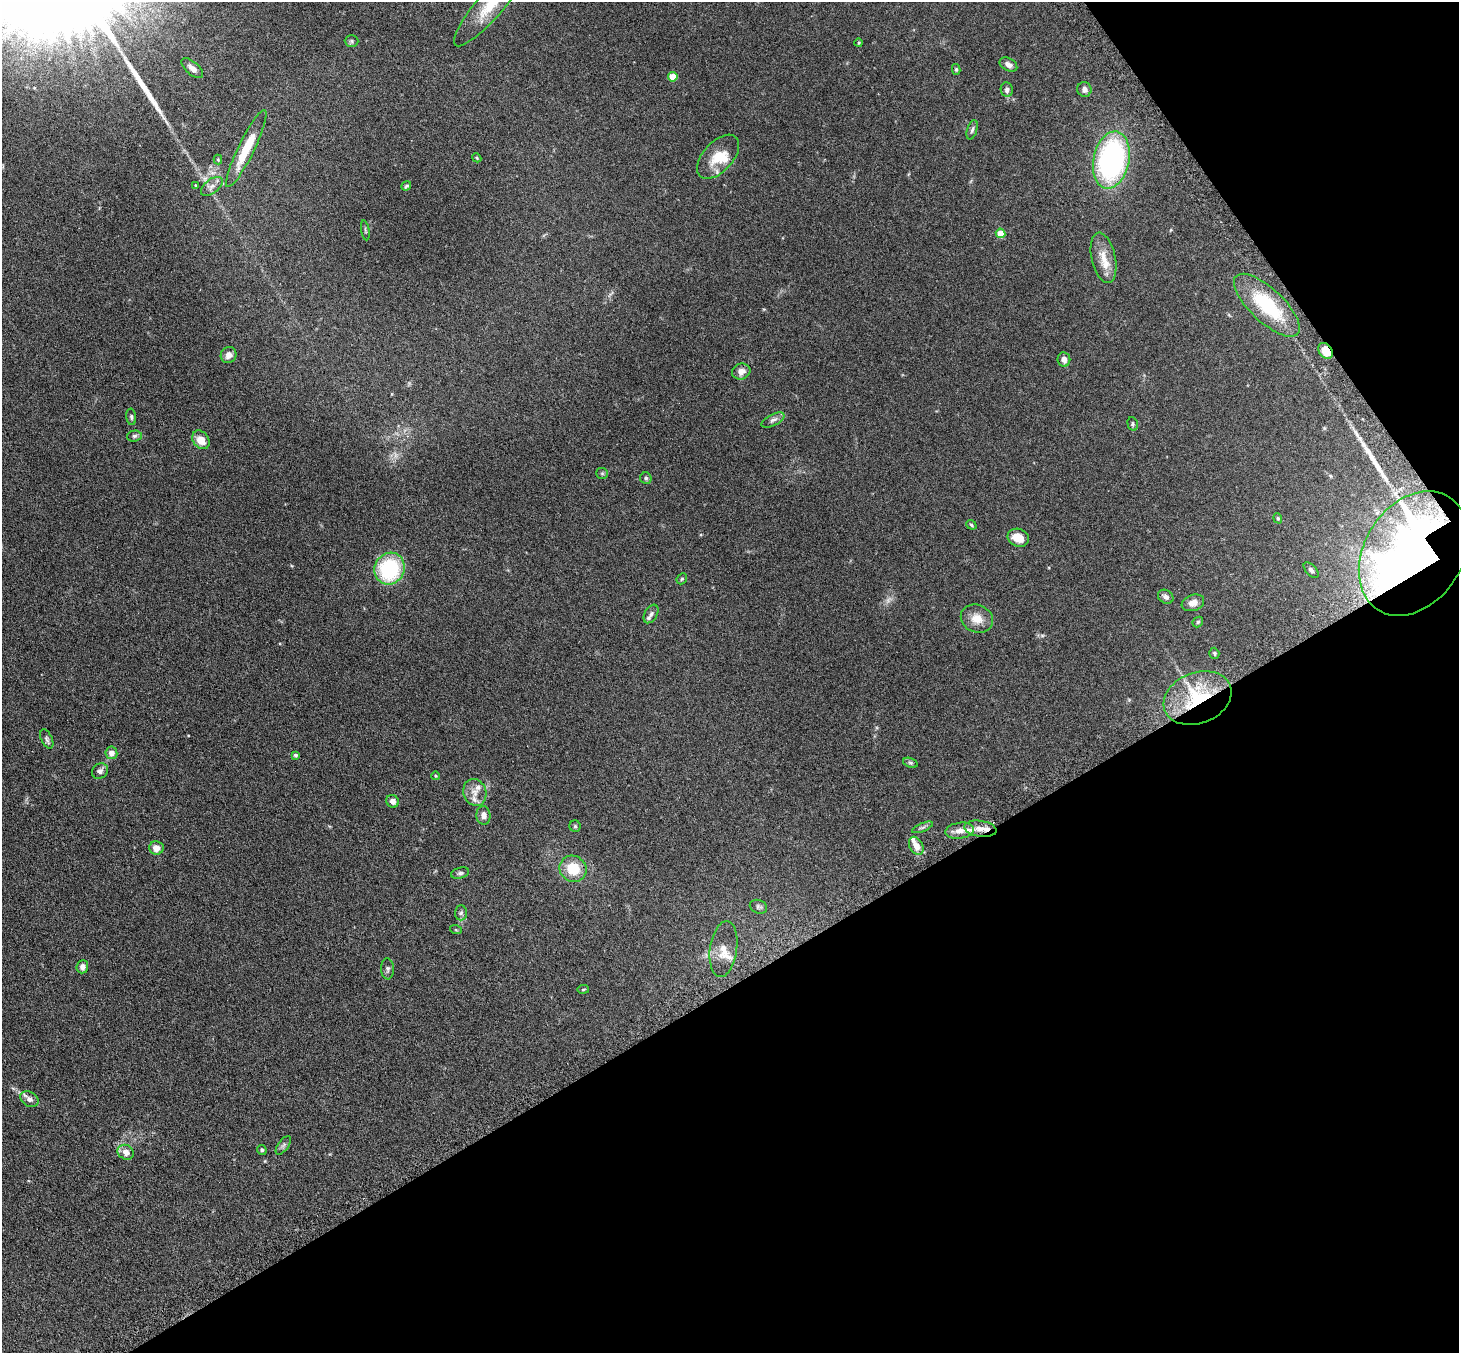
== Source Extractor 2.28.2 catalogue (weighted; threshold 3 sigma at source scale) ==
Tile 12 of 4 x 4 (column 4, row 3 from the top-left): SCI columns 4423-5879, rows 1539-2889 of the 5929 x 5919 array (HDU 1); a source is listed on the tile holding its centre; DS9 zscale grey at full resolution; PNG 1461 x 1355 px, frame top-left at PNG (2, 2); each listed source drawn as its Kron ellipse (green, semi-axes under 4 px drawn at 4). Shown black and unused: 32% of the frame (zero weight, under 3 of 6 exposures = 4% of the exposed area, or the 3 px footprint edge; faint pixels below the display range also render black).
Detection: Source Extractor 2.28.2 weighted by HDU 2 'WHT'; one run over the whole footprint, this tile lists its part. Background 0.12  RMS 0.0045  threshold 0.0185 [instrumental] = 3 sigma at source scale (4.09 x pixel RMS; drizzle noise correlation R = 1.36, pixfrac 0.8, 0.05/0.05 arcsec/px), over >= 5 px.
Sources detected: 84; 1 too faint to see at this stretch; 2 long thin detections or spike segments (spike, bleed or trail) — neither listed nor drawn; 6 inside a brighter listed object's ellipse — not listed separately; the other 75 listed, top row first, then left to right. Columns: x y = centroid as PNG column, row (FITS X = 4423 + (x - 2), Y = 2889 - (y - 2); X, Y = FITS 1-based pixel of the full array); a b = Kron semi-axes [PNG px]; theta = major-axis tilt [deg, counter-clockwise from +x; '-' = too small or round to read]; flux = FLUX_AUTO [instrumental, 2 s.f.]
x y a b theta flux
493 2 57 13 49 18
352 41 7 6 - 0.78
859 43 4 4 - 0.52
1008 65 9 6 -28 1.9
192 68 13 6 -41 2.2
956 69 5 4 - 0.54
673 77 5 4 - 8.3
1084 89 7 7 - 1.7
1007 90 7 6 - 1.4
972 130 10 5 73 1
246 148 43 8 64 13
718 157 27 15 47 8.7
477 158 5 3 - 0.37
218 160 5 4 - 0.4
1111 160 29 18 78 90
195 185 3 2 - 0.41
212 186 13 7 38 2
406 186 5 3 - 0.66
365 230 10 3 -80 0.5
1001 233 5 4 - 9.2
1104 258 25 12 -77 6.4
1267 305 42 16 -43 26
1326 351 9 6 -54 7.7
229 355 8 7 - 2.8
1064 359 7 6 - 2.3
741 371 9 8 - 2.8
131 417 8 5 -84 0.78
773 420 12 5 26 1.6
1133 424 7 5 -76 0.66
134 436 7 5 4 0.9
201 440 10 8 -51 5
602 473 6 5 - 0.62
646 478 6 5 - 0.74
1278 518 5 4 - 0.51
971 525 5 3 - 0.55
1018 538 11 8 -21 5.5
1414 553 67 49 57 460
390 569 16 15 - 33
1311 570 9 5 -47 1.2
682 579 6 4 46 0.51
1166 597 8 6 -33 1.4
1193 603 11 8 19 2.6
651 614 10 6 59 1.4
977 619 16 13 -24 5.4
1198 622 6 4 46 0.56
1214 653 5 5 - 0.59
1197 698 35 25 21 31
47 739 10 5 -65 1.1
111 753 6 6 - 2.7
295 755 4 4 - 0.72
910 763 7 4 -19 0.74
100 771 8 7 - 1.5
436 776 4 3 - 0.33
475 792 14 11 -69 3.4
393 801 6 6 - 2.1
483 815 9 7 -84 2.4
575 826 5 5 - 0.61
922 827 11 4 23 0.83
980 829 16 8 -8 3.7
960 831 15 8 8 3.5
916 846 9 6 -61 3.5
156 848 7 6 - 3.1
573 869 14 12 -29 11
460 873 9 5 15 0.93
758 907 9 6 -21 1
461 913 7 6 - 0.97
456 930 6 4 -18 0.43
723 949 28 13 82 6.2
82 967 6 6 - 1.9
387 969 10 6 -87 1.1
583 989 6 3 9 0.37
29 1099 10 7 -34 2.2
283 1145 11 5 54 1
262 1150 5 4 - 0.77
126 1152 8 7 - 2.9
Overlapping masked pixels (flux is a lower limit): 3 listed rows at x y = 1326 351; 1414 553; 1197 698
Isophote crosses this tile's border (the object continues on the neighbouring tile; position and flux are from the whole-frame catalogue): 1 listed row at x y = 493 2